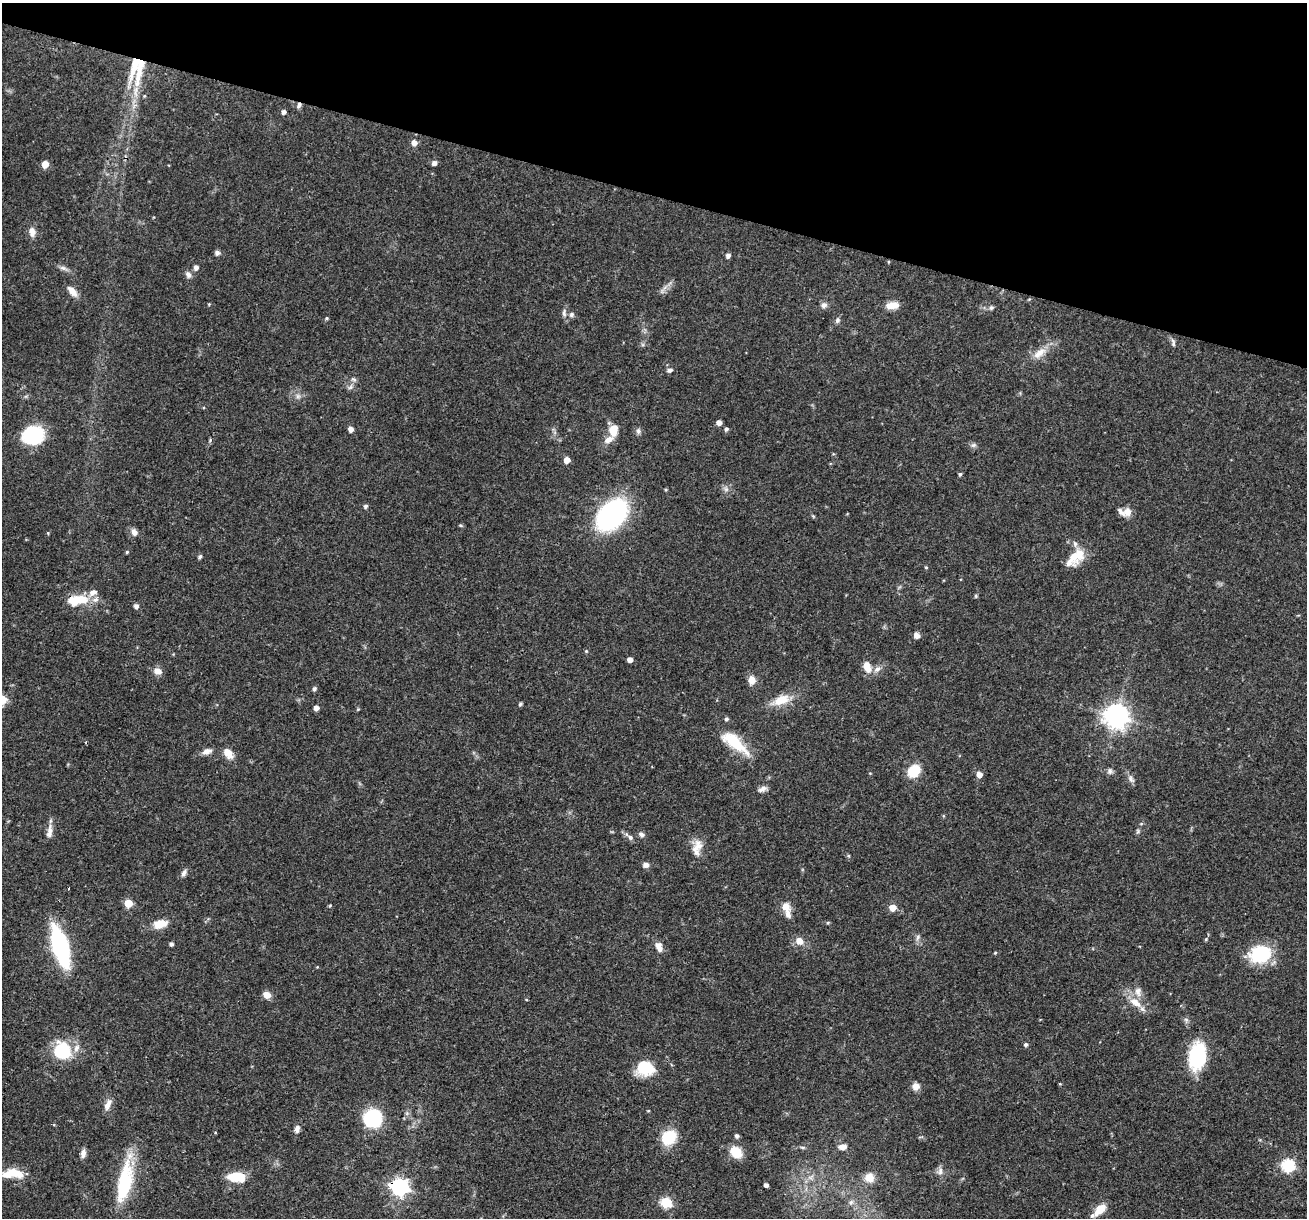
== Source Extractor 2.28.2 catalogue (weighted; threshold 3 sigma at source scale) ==
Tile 2 of 4 x 4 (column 2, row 1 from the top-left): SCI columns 1307-2611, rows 3899-5114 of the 5240 x 5301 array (HDU 1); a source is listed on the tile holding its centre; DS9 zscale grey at full resolution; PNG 1309 x 1220 px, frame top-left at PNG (2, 3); no overlay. Shown black and unused: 16% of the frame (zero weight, under 3 of 4 exposures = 3% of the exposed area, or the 3 px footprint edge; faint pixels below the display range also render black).
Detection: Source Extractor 2.28.2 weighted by HDU 2 'WHT'; one run over the whole footprint, this tile lists its part. Background 0.0564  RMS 0.0032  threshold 0.0146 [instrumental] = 3 sigma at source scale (4.5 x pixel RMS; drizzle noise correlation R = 1.50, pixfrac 1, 0.05/0.05 arcsec/px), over >= 5 px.
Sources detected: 130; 8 inside a brighter listed object's ellipse — not listed separately; the other 122 listed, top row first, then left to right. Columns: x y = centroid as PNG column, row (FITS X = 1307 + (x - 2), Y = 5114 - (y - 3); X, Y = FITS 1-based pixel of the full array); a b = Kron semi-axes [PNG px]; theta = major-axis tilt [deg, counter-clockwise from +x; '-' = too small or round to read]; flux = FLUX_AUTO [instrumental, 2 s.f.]
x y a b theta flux
139 72 44 9 81 11
299 105 8 5 71 0.82
284 112 4 4 - 1.2
414 143 5 5 - 2.2
434 163 6 5 - 1.2
45 164 5 5 - 4.7
32 232 11 8 -82 2.5
217 253 6 6 - 0.9
728 256 5 4 - 1.2
196 267 5 5 - 1.3
63 268 10 6 -18 1.1
188 275 9 7 -71 1.1
72 291 15 7 -48 2.5
209 304 4 4 - 0.28
824 305 9 7 45 1.2
892 305 14 8 7 3.8
991 308 6 6 - 0.72
564 313 11 5 -87 1.1
571 314 7 6 - 0.89
327 318 4 4 - 0.39
838 320 7 6 - 0.86
1173 343 11 5 -82 0.86
1039 353 22 10 39 4.1
670 370 7 5 15 0.77
354 379 8 4 -19 0.66
350 387 7 4 2 0.68
298 396 6 6 - 0.86
719 423 5 5 - 1.9
351 429 5 4 - 1.7
726 429 5 4 - 0.76
613 430 11 8 85 5
638 431 8 6 -90 0.81
33 435 20 18 7 22
609 439 13 7 34 2.4
973 445 7 6 - 0.76
567 460 5 4 - 3.6
960 474 4 4 - 0.61
726 489 7 6 - 0.93
366 506 5 4 - 0.78
1127 512 12 10 42 2.6
612 515 26 17 46 67
134 532 9 7 -58 1.6
127 552 4 4 - 0.39
200 557 6 4 50 0.53
1073 557 25 14 -79 5.3
926 567 4 3 - 0.32
976 596 6 4 -90 0.36
77 600 26 11 8 9.5
136 606 5 5 - 1.2
916 636 7 6 - 1.4
586 651 5 4 - 0.37
630 660 4 4 - 1.8
867 667 12 8 -69 4
877 669 10 6 29 1.4
157 671 9 7 -28 2.3
752 680 10 8 88 2.5
314 689 6 5 - 0.61
2 699 11 8 -41 3.6
781 700 23 12 24 5.7
520 704 5 4 - 0.52
316 708 4 4 - 2
1116 716 9 8 - 230
726 719 4 4 - 0.7
734 742 37 13 -39 11
207 751 12 7 13 1.8
228 753 12 8 -49 3.6
914 771 12 10 47 8.2
1110 771 8 6 70 0.84
979 775 5 5 - 2.7
1131 779 11 6 -59 1.1
762 789 12 6 23 1.4
50 831 17 7 85 2.2
641 834 8 6 -29 1
630 837 14 6 -39 1.3
698 846 20 12 59 3.7
848 856 5 4 - 0.44
646 865 7 6 - 1.3
184 873 9 6 65 1.1
69 888 3 2 - 0.54
128 903 5 5 - 8.5
330 905 5 3 - 0.33
786 907 12 10 -63 2.7
893 908 5 5 - 4.9
160 924 17 10 15 4.4
917 937 9 4 81 0.8
1206 939 5 4 - 0.37
799 941 11 8 -43 2.6
171 944 4 4 - 0.89
60 946 30 11 -74 52
659 947 13 8 -63 2.2
995 953 4 3 - 0.34
1260 954 22 17 14 18
1138 991 14 9 -81 2.2
267 995 8 7 - 2.5
1135 1002 19 10 -36 4.3
1026 1044 4 4 - 0.74
62 1051 20 18 -45 15
1197 1056 28 17 82 21
644 1067 19 16 -21 11
1060 1084 4 3 - 0.25
916 1086 9 9 - 1.8
108 1105 15 7 65 2
648 1111 4 3 - 0.26
373 1118 19 17 45 18
297 1129 10 6 79 1.3
737 1136 5 4 - 0.83
669 1137 18 15 42 9.4
802 1147 6 4 -19 0.46
843 1147 10 7 5 1.9
736 1152 11 9 -40 7.8
83 1153 10 6 86 1.5
1288 1165 6 6 - 39
940 1171 11 6 82 1.3
13 1173 25 11 0 7
237 1177 14 8 -3 11
869 1177 13 12 - 3.3
124 1182 54 17 79 20
766 1185 4 4 - 1.2
400 1187 7 7 - 120
666 1202 6 5 - 22
851 1202 6 6 - 0.9
1100 1209 13 7 44 5.8
Overlapping masked pixels (flux is a lower limit): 3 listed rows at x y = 299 105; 77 600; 400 1187
Isophote crosses this tile's border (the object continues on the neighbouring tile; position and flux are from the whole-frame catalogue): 2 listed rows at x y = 2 699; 13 1173